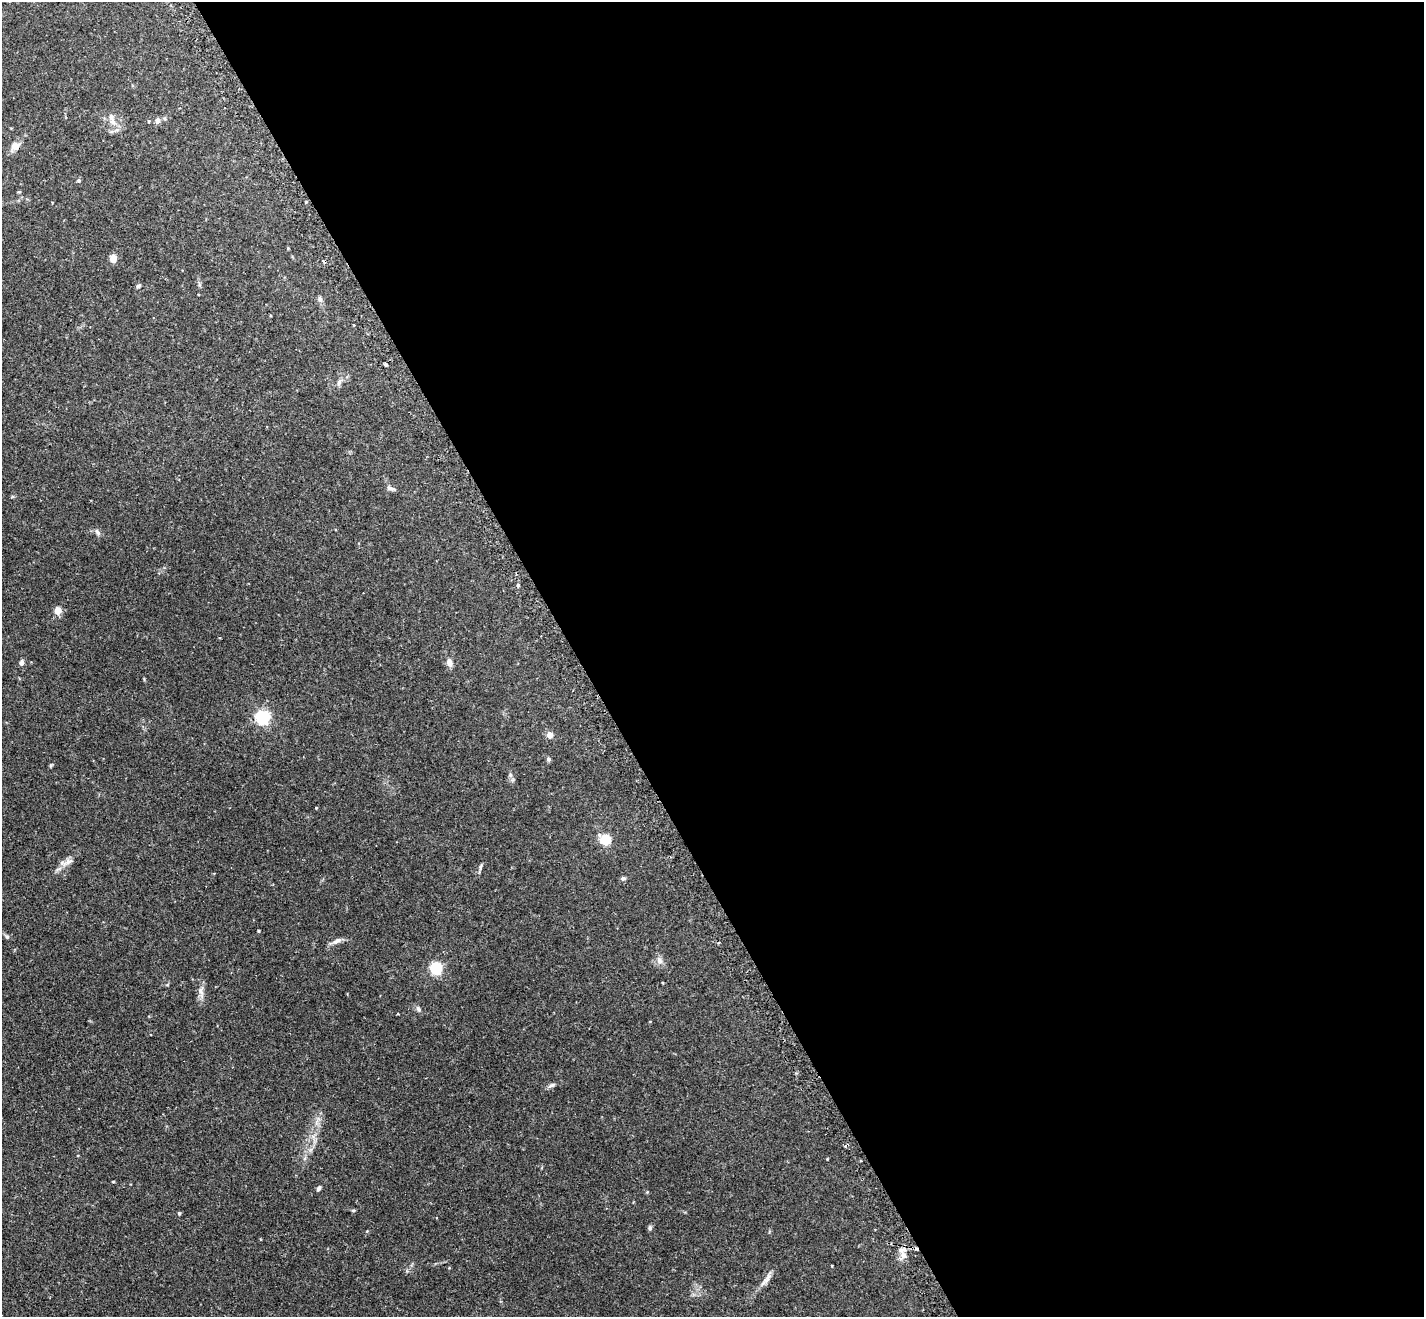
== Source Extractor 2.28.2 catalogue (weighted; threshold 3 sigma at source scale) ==
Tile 8 of 4 x 4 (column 4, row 2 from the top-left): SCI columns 4311-5732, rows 2813-4127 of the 5775 x 5761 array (HDU 1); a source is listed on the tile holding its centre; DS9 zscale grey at full resolution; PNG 1426 x 1319 px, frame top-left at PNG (2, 2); no overlay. Shown black and unused: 60% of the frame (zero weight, under 2 of 3 exposures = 4% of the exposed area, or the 3 px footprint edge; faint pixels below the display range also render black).
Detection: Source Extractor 2.28.2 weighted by HDU 2 'WHT'; one run over the whole footprint, this tile lists its part. Background 0.211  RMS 0.0069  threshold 0.0309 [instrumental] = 3 sigma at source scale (4.5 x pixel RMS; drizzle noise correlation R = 1.50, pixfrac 1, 0.05/0.05 arcsec/px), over >= 5 px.
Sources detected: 45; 3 cosmic-ray / hot-pixel residue — not listed; the other 42 listed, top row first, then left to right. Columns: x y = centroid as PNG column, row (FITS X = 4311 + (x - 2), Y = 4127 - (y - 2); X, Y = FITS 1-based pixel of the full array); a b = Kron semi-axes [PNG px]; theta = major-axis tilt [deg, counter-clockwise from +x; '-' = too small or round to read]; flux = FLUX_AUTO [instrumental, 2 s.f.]
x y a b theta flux
111 117 11 8 -58 3.8
158 120 8 7 - 2.3
149 121 5 3 - 0.55
15 146 11 9 39 5
79 180 6 5 - 0.98
306 202 3 3 - 1.3
113 259 7 6 - 6.2
138 286 6 5 - 1
320 299 10 5 -74 1.7
385 363 4 3 - 1.3
339 382 10 6 61 2.2
390 488 11 5 -25 2
97 532 10 6 -57 2
518 585 4 4 - 0.69
58 610 5 5 - 13
449 662 10 7 -74 3.7
21 663 7 6 - 1.9
262 717 6 6 - 140
550 735 6 6 - 4.3
548 759 6 5 - 1.3
510 775 7 4 73 1.1
316 808 3 3 - 0.54
605 839 6 5 - 50
68 862 19 7 31 4.4
480 866 10 4 70 1.4
623 878 6 5 - 1.4
259 931 3 3 - 0.66
7 936 7 5 -50 1.3
337 941 14 6 25 3.3
659 960 11 7 -65 3
436 968 5 5 - 88
201 991 15 8 -82 4.1
418 1009 9 5 -53 1.7
552 1085 10 5 17 1.8
827 1159 4 3 - 0.41
113 1182 4 3 - 0.52
319 1188 7 4 51 1.4
353 1210 6 4 0 0.72
179 1213 4 3 - 0.93
650 1228 6 5 - 1.2
904 1256 9 7 -89 3.7
767 1278 21 6 58 4